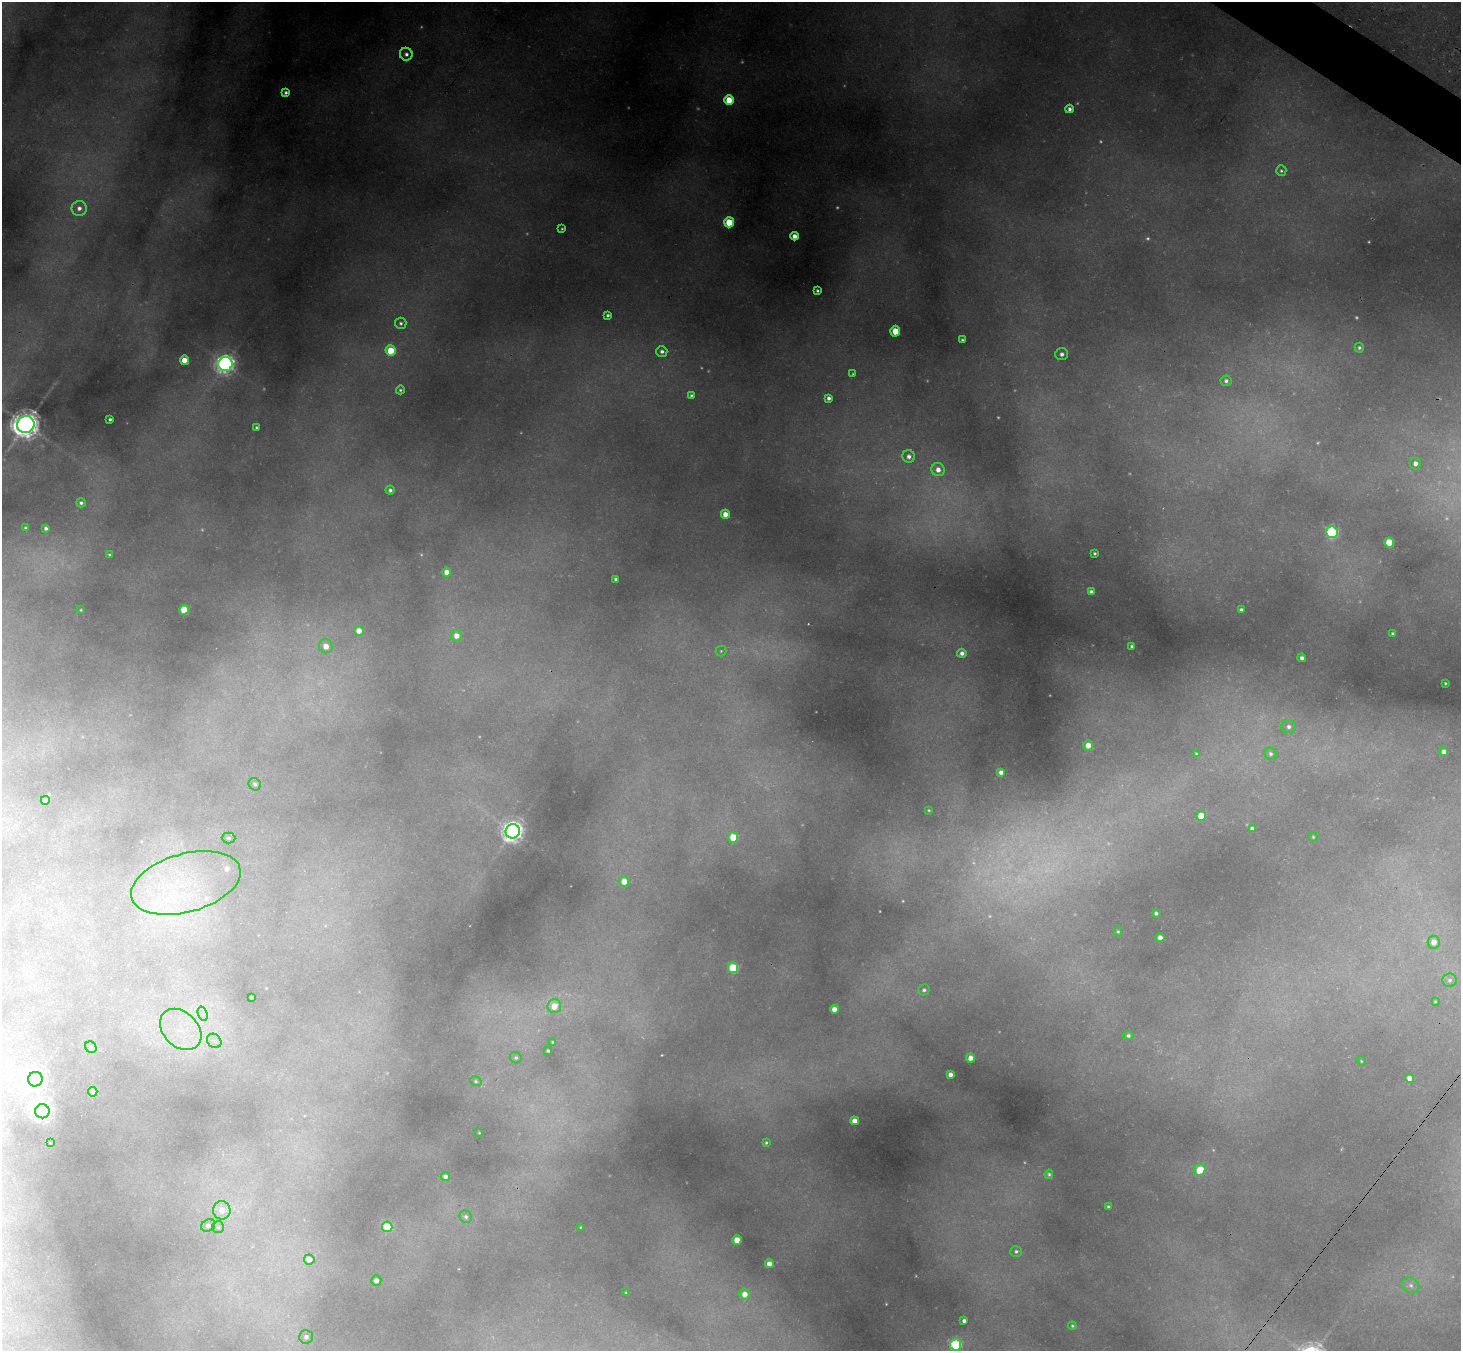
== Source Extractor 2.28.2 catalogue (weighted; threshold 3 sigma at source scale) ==
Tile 10 of 4 x 4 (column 2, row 3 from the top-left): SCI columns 1526-2984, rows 1698-3046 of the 5988 x 6014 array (HDU 1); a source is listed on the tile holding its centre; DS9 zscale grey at full resolution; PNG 1463 x 1353 px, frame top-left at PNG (2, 2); each listed source drawn as its Kron ellipse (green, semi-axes under 4 px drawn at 4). Shown black and unused: <1% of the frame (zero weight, under 3 of 4 exposures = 7% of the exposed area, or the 3 px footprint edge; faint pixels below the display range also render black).
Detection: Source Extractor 2.28.2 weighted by HDU 2 'WHT'; one run over the whole footprint, this tile lists its part. Background 0.484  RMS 0.02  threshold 0.0916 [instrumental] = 3 sigma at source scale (4.5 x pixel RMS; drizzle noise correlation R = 1.50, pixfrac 1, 0.05/0.05 arcsec/px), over >= 5 px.
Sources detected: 151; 24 too faint to see at this stretch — neither listed nor drawn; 2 inside a brighter listed object's ellipse — not listed separately; the other 125 listed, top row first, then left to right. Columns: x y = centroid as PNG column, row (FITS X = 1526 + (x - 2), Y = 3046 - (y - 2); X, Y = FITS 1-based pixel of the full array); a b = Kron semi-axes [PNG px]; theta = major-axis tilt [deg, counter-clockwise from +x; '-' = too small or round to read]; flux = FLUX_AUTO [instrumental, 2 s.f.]
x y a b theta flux
406 54 6 6 - 9.2
286 92 3 3 - 5.1
729 100 5 5 - 69
1069 109 4 4 - 7.3
1281 171 5 5 - 3.5
79 208 7 7 - 14
729 222 5 5 - 97
562 229 3 3 - 2.5
795 236 4 4 - 16
817 291 3 3 - 3.4
608 315 4 3 - 5.1
401 323 5 5 - 5.4
895 331 5 5 - 45
962 340 3 3 - 2.9
1359 348 5 4 - 4.6
391 351 5 5 - 81
662 351 5 5 - 7.4
1062 354 6 6 - 9.2
184 360 4 4 - 33
225 364 7 7 - 1200
853 374 4 4 - 2.3
1226 381 5 5 - 6
400 390 4 4 - 3.9
691 395 3 3 - 3.6
829 398 4 4 - 7.4
110 419 3 3 - 4.5
26 424 9 8 - 2800
257 427 3 3 - 3.3
909 456 6 6 - 11
1415 463 6 6 - 10
938 470 7 6 - 18
390 490 4 4 - 5.2
81 503 5 4 - 5.5
725 514 4 4 - 23
25 528 4 3 - 2.5
46 528 4 4 - 6.3
1332 532 6 6 - 310
1389 542 5 5 - 71
1094 553 3 3 - 3.5
109 555 3 3 - 2.2
447 572 4 4 - 21
616 579 4 3 - 4.7
1091 592 4 4 - 8.5
81 610 3 2 - 1.6
184 610 5 4 - 87
1241 610 4 3 - 5.8
359 631 5 4 - 26
1393 634 4 3 - 4.8
456 636 5 5 - 17
326 646 7 6 - 25
1132 646 3 3 - 3.9
721 651 5 5 - 3.4
962 653 4 4 - 9.1
1302 658 4 4 - 6.3
1445 683 3 3 - 2.3
1289 727 7 6 - 8.5
1088 745 5 5 - 27
1444 752 4 4 - 13
1196 753 3 3 - 2
1271 754 6 5 - 6
1001 772 4 4 - 11
255 784 6 6 - 5.8
45 800 4 4 - 31
929 810 4 3 - 2.4
1201 816 5 5 - 49
1252 829 4 4 - 9.2
513 831 7 7 - 1600
733 837 5 5 - 61
1313 837 5 4 - 2.6
229 838 7 5 -1 4.2
624 881 5 5 - 30
186 883 56 29 15 280
1156 913 3 3 - 4.7
1118 932 5 4 - 2.9
1160 938 4 4 - 16
1434 942 6 6 - 18
733 968 5 5 - 170
1450 980 7 7 - 6.3
924 990 6 5 - 5.3
251 997 3 3 - 2.7
1435 1002 3 2 - 1.5
554 1006 7 7 - 37
834 1009 4 4 - 18
203 1014 7 4 -71 7.4
181 1029 23 17 -45 82
1128 1036 5 4 - 5.3
214 1041 8 6 -43 8.5
553 1042 3 3 - 3
91 1047 6 5 - 3.7
548 1051 3 3 - 2.8
516 1058 6 5 - 4.1
971 1058 4 4 - 18
1361 1061 4 4 - 2.2
950 1075 4 4 - 12
1409 1078 4 4 - 17
35 1079 7 7 - 1200
476 1081 6 4 -22 3.5
93 1092 5 4 - 60
42 1111 7 7 - 650
855 1121 4 4 - 18
479 1133 3 2 - 1.5
50 1143 3 3 - 1.2
766 1143 4 3 - 3.1
1200 1170 6 5 - 54
1049 1174 5 4 - 3.5
445 1177 4 4 - 8.3
1108 1207 3 3 - 2.9
222 1210 9 8 - 24
466 1217 6 6 - 5.7
208 1225 7 6 - 6.4
218 1227 6 6 - 4
387 1227 5 5 - 110
580 1227 3 2 - 1.5
737 1240 4 4 - 41
1016 1251 6 5 - 5.2
309 1259 5 5 - 20
769 1264 4 4 - 18
376 1280 5 5 - 12
1411 1285 9 7 -35 11
626 1293 2 2 - 1.5
745 1294 5 5 - 23
964 1321 4 4 - 6.8
1072 1326 4 4 - 2.8
306 1337 7 7 - 9.1
956 1345 5 5 - 240
Isophote crosses this tile's border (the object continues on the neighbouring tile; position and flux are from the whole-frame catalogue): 1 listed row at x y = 956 1345